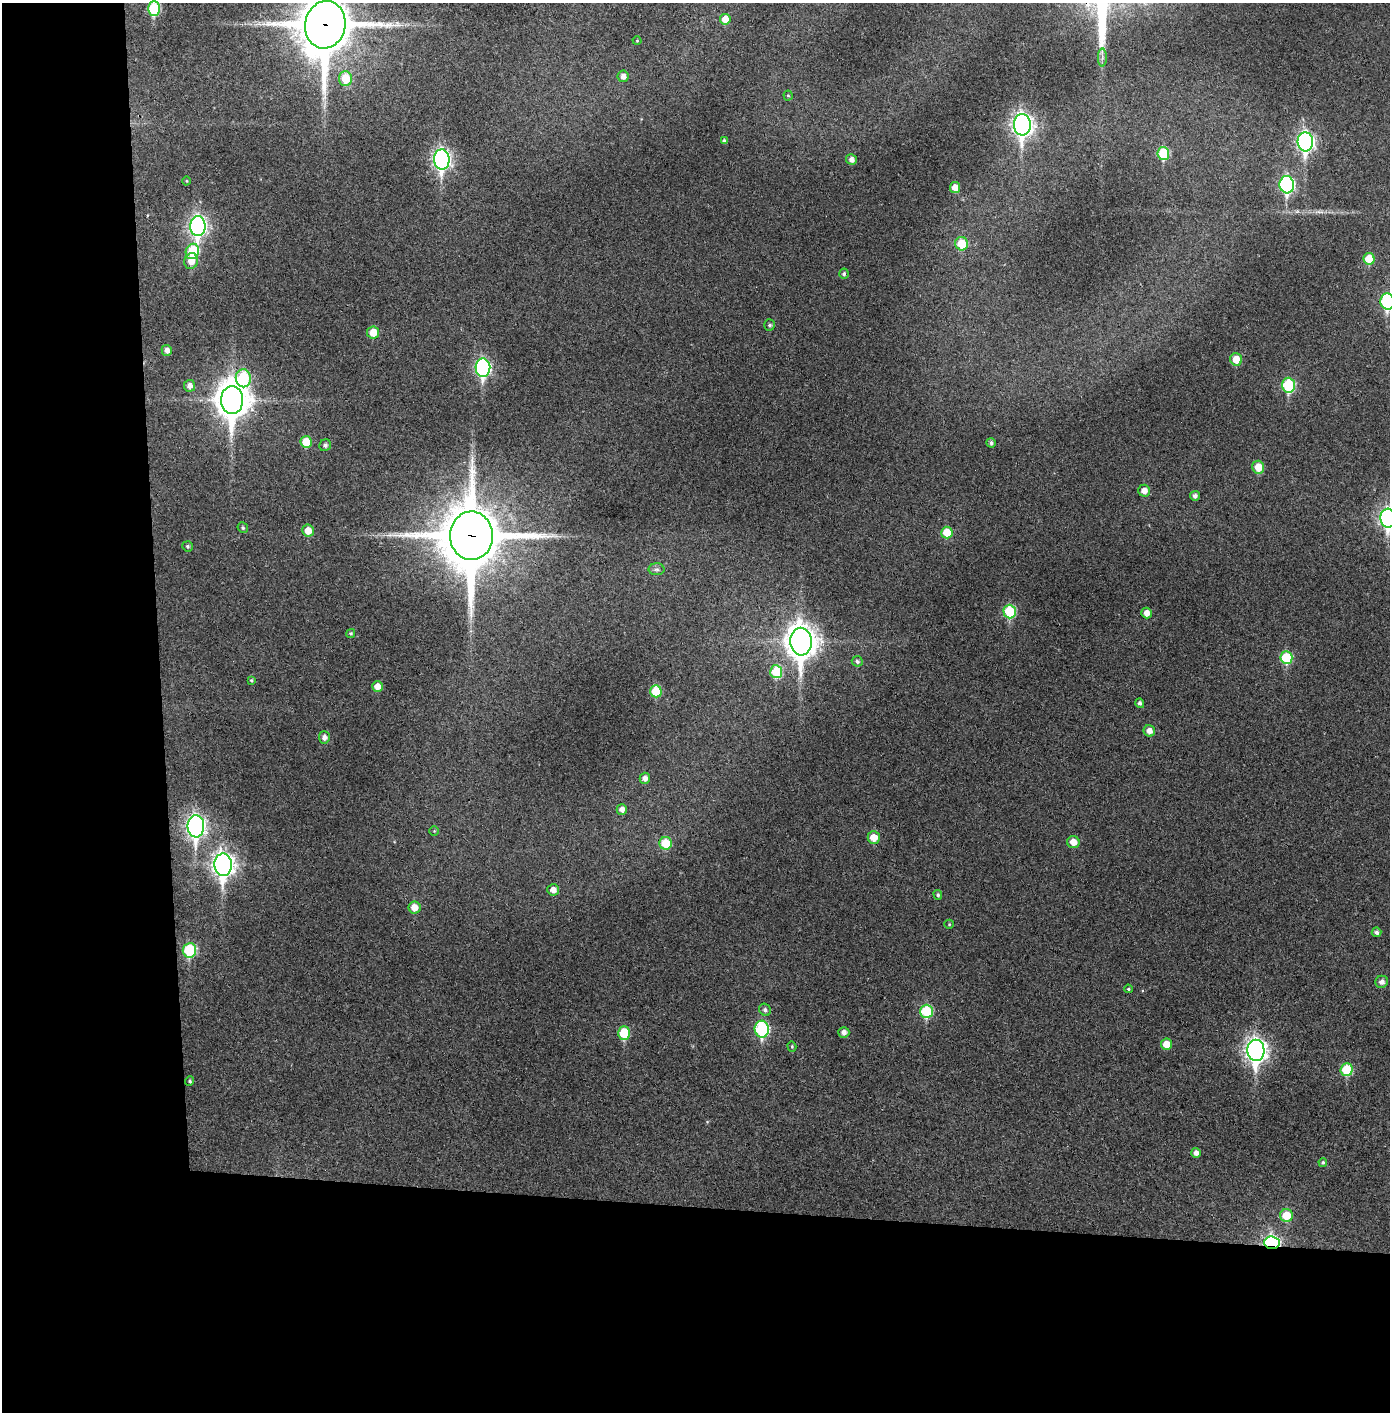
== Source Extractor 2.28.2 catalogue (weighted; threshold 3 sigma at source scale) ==
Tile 7 of 3 x 3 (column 1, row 3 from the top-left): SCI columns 81-1468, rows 5-1414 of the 4323 x 4241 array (HDU 1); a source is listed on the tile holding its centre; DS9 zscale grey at full resolution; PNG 1392 x 1414 px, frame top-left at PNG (2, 3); each listed source drawn as its Kron ellipse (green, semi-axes under 4 px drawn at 4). Shown black and unused: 24% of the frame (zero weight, under 3 of 4 exposures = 6% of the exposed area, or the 3 px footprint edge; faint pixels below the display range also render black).
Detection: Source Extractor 2.28.2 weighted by HDU 2 'WHT'; one run over the whole footprint, this tile lists its part. Background 0.0472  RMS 0.0056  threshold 0.0254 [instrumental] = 3 sigma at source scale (4.5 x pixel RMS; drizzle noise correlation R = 1.50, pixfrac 1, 0.05/0.05 arcsec/px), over >= 5 px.
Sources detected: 89; all 89 listed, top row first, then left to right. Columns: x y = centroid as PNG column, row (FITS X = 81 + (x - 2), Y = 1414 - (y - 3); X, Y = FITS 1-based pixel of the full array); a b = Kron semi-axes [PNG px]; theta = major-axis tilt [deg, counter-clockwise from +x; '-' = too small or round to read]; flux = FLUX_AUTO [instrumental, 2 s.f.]
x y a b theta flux
154 9 7 6 - 34
725 19 5 5 - 7.2
325 25 24 20 80 2900
637 41 4 4 - 0.58
1102 58 9 4 90 1.7
623 76 6 5 - 3
345 79 7 6 - 16
788 95 5 4 - 0.75
1022 125 11 8 -87 330
724 141 4 4 - 1.3
1305 142 9 7 -85 200
1163 153 6 5 - 27
442 159 10 8 -88 200
851 160 5 5 - 2.8
187 181 4 3 - 0.44
1287 185 8 7 - 110
955 188 5 5 - 6
198 226 10 7 89 200
962 244 7 6 - 18
192 251 8 6 69 24
1369 259 6 5 - 13
191 261 8 7 - 6.4
844 274 5 4 - 1.2
1387 302 8 7 - 70
770 325 5 5 - 1.2
373 332 6 6 - 8.6
167 350 5 5 - 3
1236 359 6 6 - 9.7
483 368 9 7 -88 110
243 378 9 7 -83 44
1289 385 7 6 - 40
190 386 6 5 - 2.8
232 400 14 11 -87 1100
306 442 6 5 - 12
991 443 5 4 - 1.5
325 445 6 5 - 1.6
1258 467 6 6 - 9.3
1144 491 6 6 - 4.2
1195 496 5 5 - 2.1
1388 518 9 7 -87 180
243 528 5 5 - 0.92
308 531 6 6 - 6.7
947 533 6 5 - 15
471 536 24 21 89 4200
188 546 5 5 - 1.2
657 569 8 6 -1 1.6
1010 612 7 6 - 35
1147 613 5 5 - 4.2
351 633 5 4 - 0.8
801 642 14 10 -87 850
1286 658 6 6 - 28
857 661 5 5 - 1.5
776 672 6 6 - 23
251 680 4 4 - 0.79
377 686 5 5 - 4.6
656 691 6 5 - 20
1140 703 5 4 - 1.5
1149 731 6 5 - 4
324 737 6 5 - 2.7
645 778 5 5 - 2.8
622 809 5 5 - 3.1
196 826 11 8 89 250
434 831 4 4 - 0.57
874 837 6 6 - 7.9
1073 842 6 6 - 6.2
666 843 6 6 - 16
223 865 11 8 -89 390
553 890 6 5 - 3.7
938 895 5 4 - 1
414 907 6 6 - 6.6
949 924 5 4 - 0.62
1377 932 5 4 - 1.6
189 950 7 6 - 40
1382 982 6 6 - 2.9
1128 989 4 3 - 0.72
765 1010 6 5 - 1.5
926 1011 7 6 - 33
762 1029 8 7 - 57
844 1032 5 5 - 3.1
624 1033 6 6 - 23
1166 1044 5 5 - 8.1
792 1046 5 4 - 0.72
1256 1050 10 8 -87 380
1347 1070 6 6 - 23
190 1081 5 4 - 0.96
1196 1153 5 4 - 2.7
1323 1162 4 4 - 1
1286 1215 6 6 - 15
1272 1243 8 6 -3 100
Overlapping masked pixels (flux is a lower limit): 4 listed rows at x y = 325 25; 471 536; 1256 1050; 1272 1243
Isophote crosses this tile's border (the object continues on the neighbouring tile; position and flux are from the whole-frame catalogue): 4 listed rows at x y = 154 9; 325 25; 1387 302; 1388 518